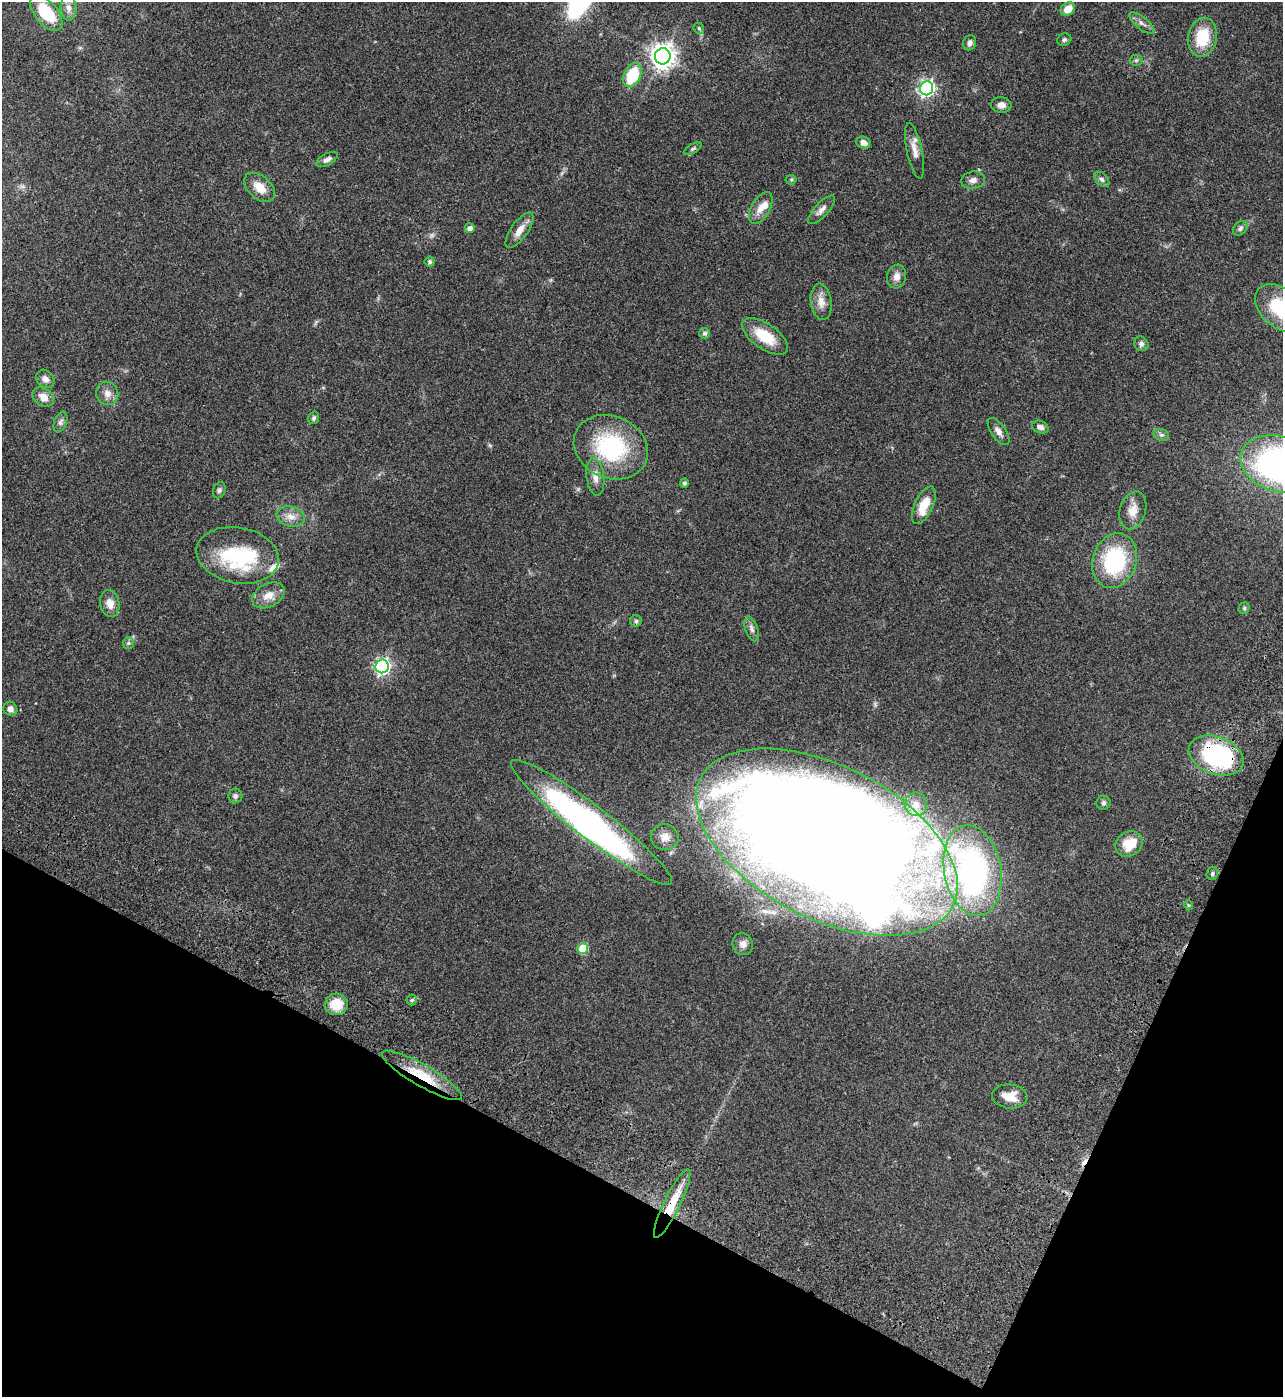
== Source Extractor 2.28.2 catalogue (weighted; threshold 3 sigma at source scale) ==
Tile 15 of 4 x 4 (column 3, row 4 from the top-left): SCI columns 2930-4210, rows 205-1599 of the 5987 x 5985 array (HDU 1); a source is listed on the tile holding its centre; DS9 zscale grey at full resolution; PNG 1285 x 1399 px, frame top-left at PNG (2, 2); each listed source drawn as its Kron ellipse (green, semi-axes under 4 px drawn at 4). Shown black and unused: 21% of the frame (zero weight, under 3 of 4 exposures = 13% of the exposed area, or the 3 px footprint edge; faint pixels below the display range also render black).
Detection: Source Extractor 2.28.2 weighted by HDU 2 'WHT'; one run over the whole footprint, this tile lists its part. Background 0.133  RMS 0.0074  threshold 0.0332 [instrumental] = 3 sigma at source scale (4.5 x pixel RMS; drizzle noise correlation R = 1.50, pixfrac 1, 0.05/0.05 arcsec/px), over >= 5 px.
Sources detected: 86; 1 too faint to see at this stretch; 3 inside a brighter object's white glare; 1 cosmic-ray / hot-pixel residue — neither listed nor drawn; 4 inside a brighter listed object's ellipse — not listed separately; the other 77 listed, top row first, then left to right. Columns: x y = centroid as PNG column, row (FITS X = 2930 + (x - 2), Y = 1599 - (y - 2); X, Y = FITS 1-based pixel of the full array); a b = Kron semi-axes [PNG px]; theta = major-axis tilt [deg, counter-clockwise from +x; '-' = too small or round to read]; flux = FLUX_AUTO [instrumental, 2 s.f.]
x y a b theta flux
68 8 13 8 -88 4.4
1068 9 7 6 - 8.1
46 13 21 11 -50 25
1142 23 15 6 -39 3.3
699 28 6 5 - 1.1
1202 37 20 14 78 24
1064 40 7 6 - 1.3
970 43 7 6 - 2.1
663 56 8 7 - 610
1136 60 6 5 - 1.2
632 75 13 8 66 28
927 88 7 6 - 200
1001 105 10 8 -6 4.2
864 143 7 6 - 4
693 149 10 4 30 1.5
915 151 28 7 -78 6.4
327 159 12 5 30 2.8
1102 179 9 5 -45 1.9
791 180 5 5 - 0.95
973 180 12 8 12 3.6
259 187 18 11 -42 9.7
761 208 17 9 61 7
822 210 18 7 48 4.1
470 228 5 5 - 3.6
1240 228 8 6 46 2.2
519 230 21 8 55 7.3
430 262 5 5 - 1.8
897 277 12 9 80 4.8
821 302 18 10 -81 6.8
1280 308 28 19 -42 33
704 333 5 5 - 1.5
765 336 26 12 -35 20
1141 344 8 7 - 2.4
45 379 10 8 -43 3.7
107 394 12 11 - 4.8
43 397 11 8 -34 6.2
314 418 6 5 - 1.5
60 422 11 6 68 2.4
1040 427 8 6 -20 2.8
998 432 15 7 -55 4
1161 435 8 5 -19 1.8
611 447 38 31 -24 70
1279 464 39 27 -17 220
595 477 19 9 -82 6.3
684 483 5 4 - 1.6
219 490 8 6 71 1.8
924 505 20 9 66 14
1133 510 19 13 74 8.6
291 517 14 10 -14 6.3
238 555 41 28 -10 59
1115 561 28 22 72 59
268 595 17 11 28 8.1
110 603 13 9 -80 5.9
1244 608 6 5 - 1
636 621 6 6 - 1.2
752 629 13 6 -72 2.8
128 643 6 5 - 1.3
382 666 7 6 - 180
10 709 7 6 - 3.5
1216 755 28 18 -20 93
235 796 7 7 - 2
1104 803 7 7 - 1.7
916 804 12 11 - 6.3
591 822 100 16 -37 200
665 837 14 13 - 6.4
827 842 141 76 -27 2200
1129 844 14 12 35 15
973 870 46 28 -80 190
1212 873 6 5 - 1.5
1188 905 5 3 - 0.75
743 944 11 10 - 4.1
583 948 5 5 - 28
412 1000 5 5 - 1.1
336 1004 11 11 - 14
422 1075 46 10 -30 24
1010 1096 18 12 -6 11
672 1204 38 8 64 20
Overlapping masked pixels (flux is a lower limit): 3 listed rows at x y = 1216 755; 422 1075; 672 1204
Isophote crosses this tile's border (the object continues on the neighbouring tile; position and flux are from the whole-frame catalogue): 2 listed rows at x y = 1280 308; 1279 464